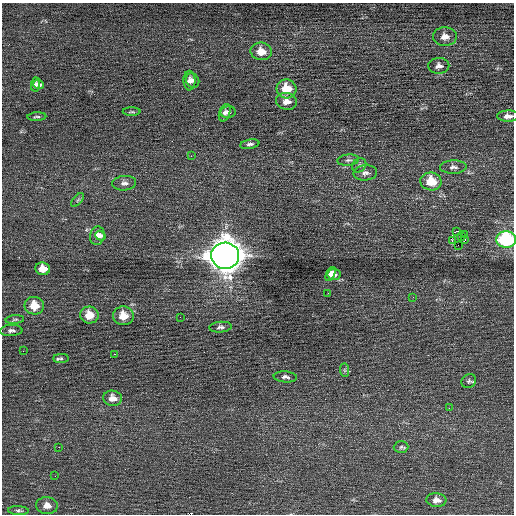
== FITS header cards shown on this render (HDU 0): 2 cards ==
NAXIS1  =                  512 / Axis length
NAXIS2  =                  512 / Axis length

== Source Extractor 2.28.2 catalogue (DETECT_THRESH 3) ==
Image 512 x 512 px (HDU 0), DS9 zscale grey, 1 PNG px = 1 image px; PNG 516 x 516 px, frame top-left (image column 1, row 512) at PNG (2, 3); each listed source drawn as its Kron ellipse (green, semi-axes under 4 px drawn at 4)
Background 0.0882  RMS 0.66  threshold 1.99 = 3 sigma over >= 5 px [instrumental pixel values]
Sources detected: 60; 1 with non-positive FLUX_AUTO (blend fragments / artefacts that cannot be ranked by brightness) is neither listed nor drawn; the other 59 listed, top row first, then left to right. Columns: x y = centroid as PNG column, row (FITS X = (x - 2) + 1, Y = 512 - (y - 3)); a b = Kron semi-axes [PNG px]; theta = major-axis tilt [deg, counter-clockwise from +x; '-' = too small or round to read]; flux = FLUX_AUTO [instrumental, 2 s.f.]
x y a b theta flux
445 37 12 9 -2 340
261 51 10 9 - 540
439 66 10 8 2 220
193 80 7 6 - 160
189 81 10 6 -87 180
35 85 7 4 84 170
39 85 6 4 -23 140
287 89 10 9 - 990
287 101 10 8 -12 360
132 112 9 3 0 67
228 112 7 5 11 140
225 113 9 5 71 150
508 116 11 5 0 240
37 117 9 3 3 70
250 144 9 4 10 140
191 156 3 2 - 64
348 160 11 5 6 140
359 165 8 6 44 120
453 167 13 6 2 190
365 173 12 7 6 200
431 181 10 9 - 1000
124 183 12 7 5 190
78 200 8 4 48 85
457 231 3 2 - 60
465 235 3 2 - 80
97 236 9 7 81 320
100 236 5 4 - 160
461 236 3 2 - 31
506 239 10 8 -5 4900
452 240 3 2 - 90
465 240 4 2 - 58
458 245 3 2 - 13000
225 256 14 13 - 75000
43 269 7 6 - 450
330 274 7 4 65 230
334 274 6 6 - 230
328 293 2 2 - 200
413 297 2 2 - 23
34 306 9 8 - 790
89 315 9 8 - 690
123 316 10 9 - 710
180 317 2 2 - 25
15 319 9 3 6 70
221 327 11 5 4 140
11 330 11 5 3 140
23 351 2 2 - 22
115 354 3 2 - 71
61 358 8 4 1 89
345 370 7 4 -89 74
285 377 12 5 -4 150
469 381 8 6 36 110
113 398 9 7 -7 360
449 408 3 2 - 66
59 447 2 2 - 18
401 447 7 6 - 100
55 476 2 2 - 55
436 500 10 7 -4 280
47 506 11 8 -5 330
18 511 10 4 -3 99
At the frame edge (FLAGS 8, measured only in part): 2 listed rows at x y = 508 116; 506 239
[1 non-positive-flux detection neither listed nor drawn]